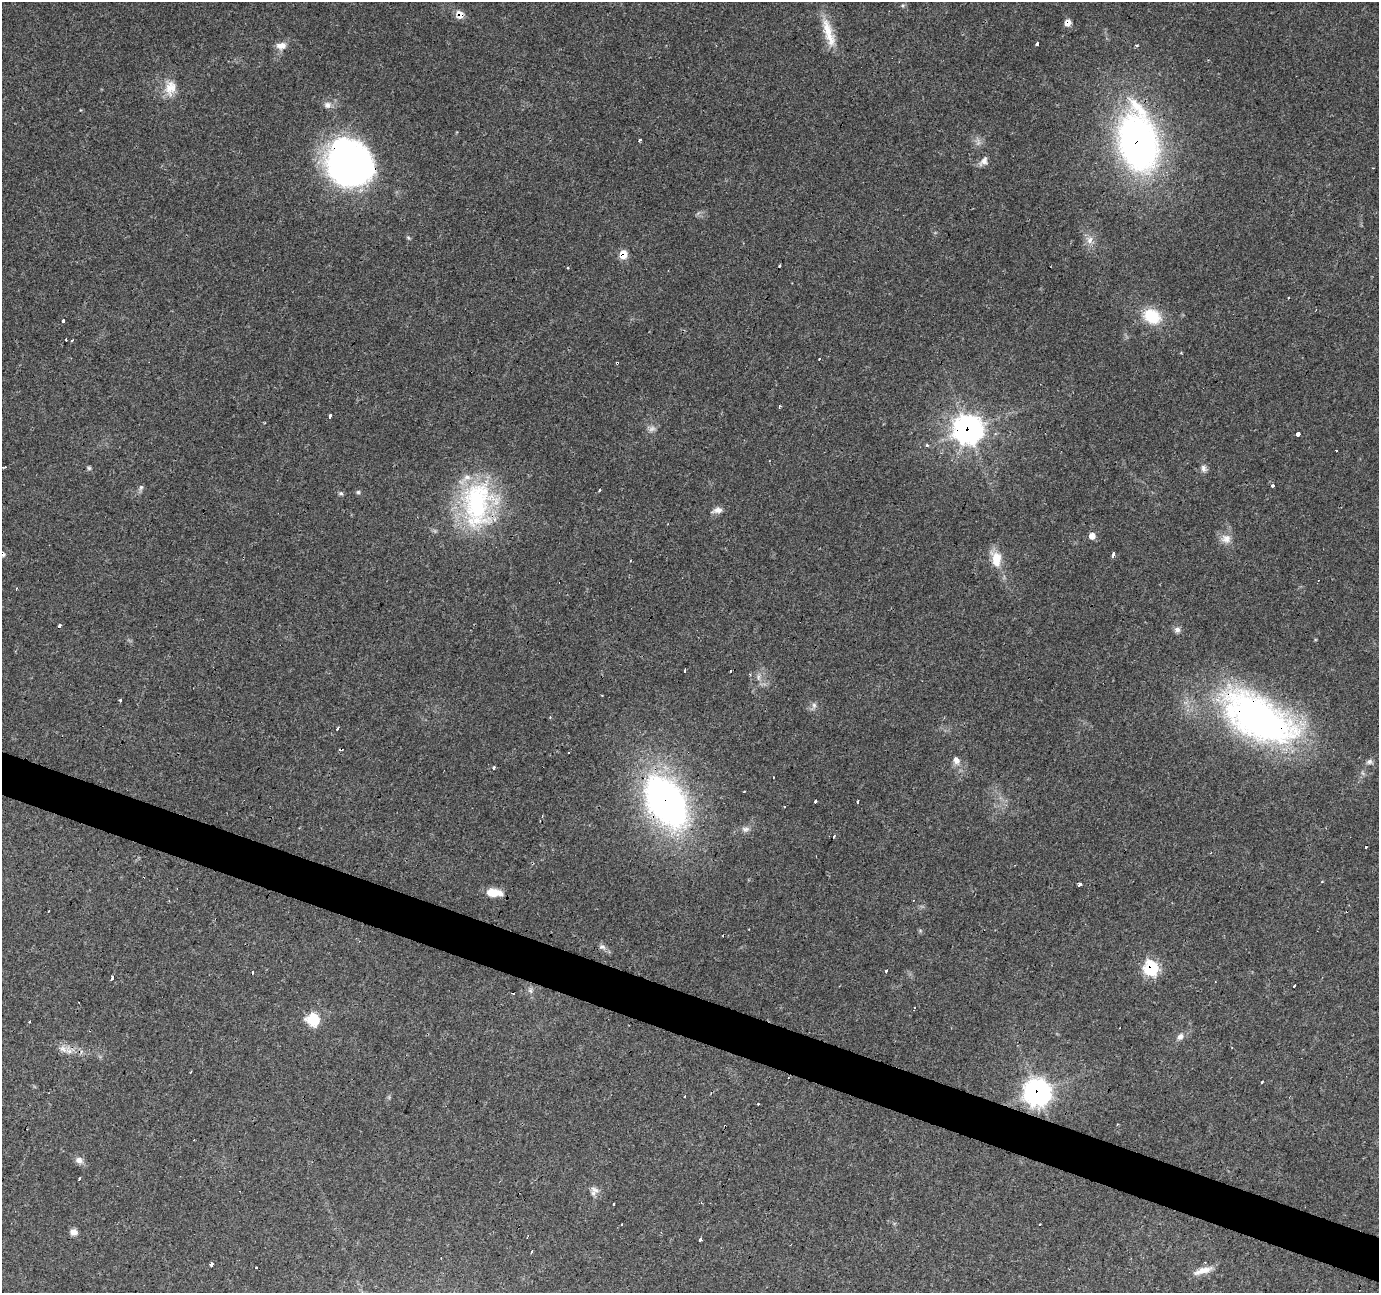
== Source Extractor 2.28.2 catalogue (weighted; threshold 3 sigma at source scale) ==
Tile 6 of 4 x 4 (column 2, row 2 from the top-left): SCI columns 1377-2753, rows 2792-4082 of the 5510 x 5647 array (HDU 1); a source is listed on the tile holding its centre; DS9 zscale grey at full resolution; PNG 1381 x 1295 px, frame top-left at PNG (2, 2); no overlay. Shown black and unused: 3% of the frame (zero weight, under 3 of 4 exposures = <1% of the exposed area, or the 3 px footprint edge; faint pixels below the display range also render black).
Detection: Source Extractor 2.28.2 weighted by HDU 2 'WHT'; one run over the whole footprint, this tile lists its part. Background 0.0565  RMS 0.0043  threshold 0.0191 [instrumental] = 3 sigma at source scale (4.5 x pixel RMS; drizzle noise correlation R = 1.50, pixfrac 1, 0.0396/0.0396 arcsec/px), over >= 5 px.
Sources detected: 107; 1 too faint to see at this stretch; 1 inside a brighter object's white glare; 19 cosmic-ray / hot-pixel residue — not listed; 2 inside a brighter listed object's ellipse — not listed separately; the other 84 listed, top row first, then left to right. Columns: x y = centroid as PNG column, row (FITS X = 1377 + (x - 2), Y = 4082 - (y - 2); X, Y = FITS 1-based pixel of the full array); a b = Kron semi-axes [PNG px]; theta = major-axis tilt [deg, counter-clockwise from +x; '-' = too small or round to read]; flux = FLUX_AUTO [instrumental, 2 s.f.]
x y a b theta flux
902 5 6 5 - 0.7
460 15 8 7 - 4.8
1068 23 7 6 - 3.4
828 33 42 11 -73 10
1037 44 4 3 - 4.5
1136 45 3 3 - 1.1
281 46 14 10 6 3.3
170 88 21 14 74 6.7
327 105 9 9 - 2
639 140 4 3 - 1.6
1138 142 55 33 -80 190
984 161 13 8 47 2.4
348 162 49 46 -41 130
1090 240 7 5 57 2.9
623 254 7 6 - 8
1288 298 3 2 - 0.65
1152 316 25 19 -26 14
63 321 3 3 - 2.4
66 340 3 2 - 0.6
72 340 4 2 - 0.4
617 363 3 3 - 0.59
779 406 3 3 - 0.64
330 416 4 3 - 8.5
969 430 11 11 - 330
1298 434 4 3 - 150
927 445 3 3 - 2.1
1336 450 3 2 - 0.68
89 468 5 5 - 0.68
1204 468 10 7 -70 1.7
1273 486 3 3 - 2.9
141 487 8 6 74 1
600 490 3 2 - 0.63
358 492 5 5 - 0.71
341 493 7 5 -2 0.78
477 504 63 41 87 63
717 510 15 7 14 2.4
1092 536 7 7 - 3.1
1226 539 15 13 -9 4
1113 554 4 3 - 4.2
996 559 19 12 -83 8.1
1177 629 8 7 - 1.6
685 670 3 3 - 0.68
730 671 3 3 - 0.88
758 677 10 5 -90 1.4
120 700 3 3 - 1.2
814 705 8 6 -88 1.4
550 717 3 3 - 0.43
1258 717 93 45 -30 160
338 729 3 3 - 4
956 760 12 8 -69 2.6
1369 762 8 7 - 1.4
494 768 3 3 - 1.1
666 801 49 29 -57 200
815 801 3 3 - 2.4
858 802 3 3 - 4.2
785 806 3 2 - 0.56
745 829 11 7 0 1.9
834 836 4 2 - 1.5
1080 884 3 3 - 3.3
494 892 16 8 -6 7.9
602 947 9 7 -17 1.6
1151 968 7 7 - 55
886 971 3 2 - 1.1
112 979 4 3 - 1.3
1294 986 3 3 - 3.8
530 990 8 6 -80 1.3
313 1020 13 12 - 12
1180 1036 9 7 44 2
63 1049 11 7 -50 2.8
1262 1082 3 3 - 0.73
1038 1092 10 10 - 350
684 1097 3 3 - 0.62
79 1160 10 8 -26 2.2
79 1179 3 3 - 1.6
595 1190 14 6 -31 2
614 1204 3 2 - 0.33
621 1224 3 3 - 0.84
1040 1224 3 2 - 0.37
74 1232 8 7 - 2.4
527 1237 3 2 - 0.31
700 1240 4 3 - 6.7
531 1252 3 3 - 2
212 1264 4 3 - 2.5
1203 1271 26 7 17 4.4
Overlapping masked pixels (flux is a lower limit): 11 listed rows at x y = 460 15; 1068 23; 1138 142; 348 162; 623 254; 617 363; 969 430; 1258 717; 666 801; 1151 968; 1038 1092
Isophote crosses this tile's border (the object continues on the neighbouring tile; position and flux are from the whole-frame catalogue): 1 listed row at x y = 1258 717